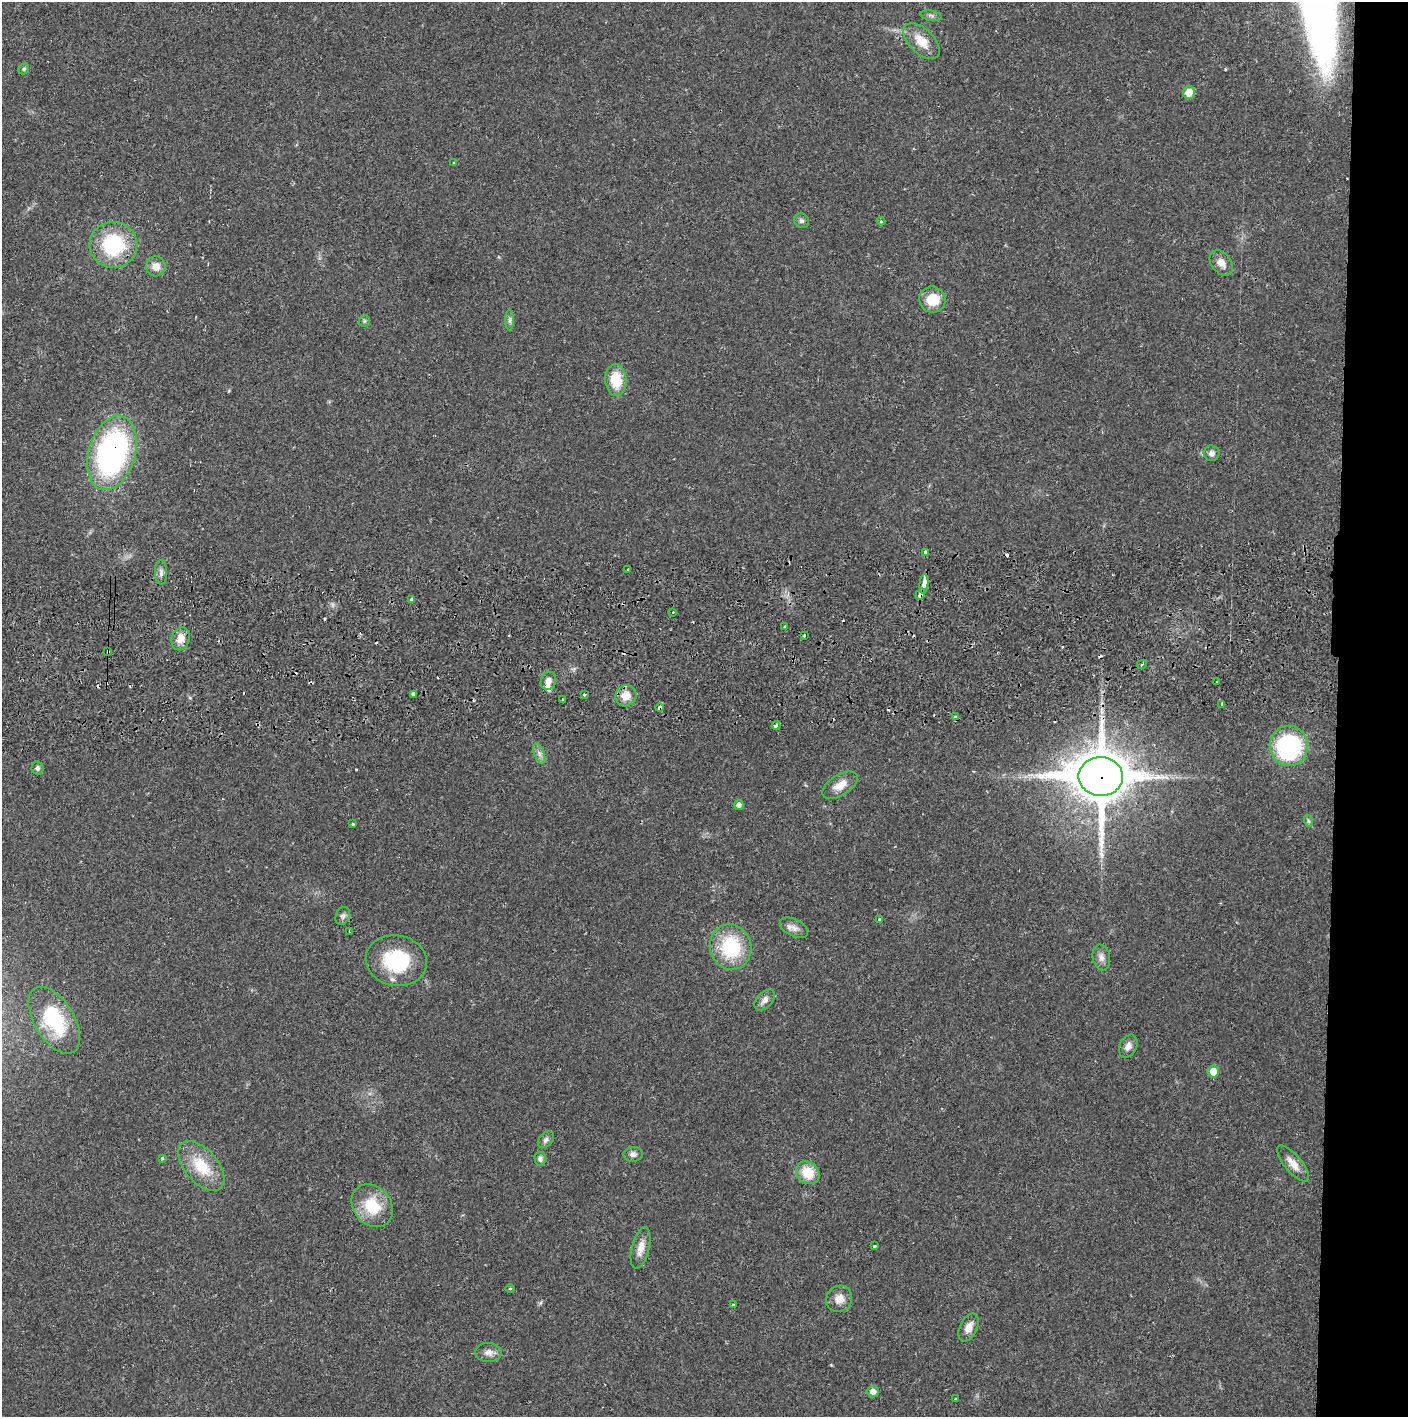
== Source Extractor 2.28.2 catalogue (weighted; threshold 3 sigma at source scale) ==
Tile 6 of 3 x 3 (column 3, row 2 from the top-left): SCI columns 2816-4221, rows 1472-2886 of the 4228 x 4361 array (HDU 1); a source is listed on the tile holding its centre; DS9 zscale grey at full resolution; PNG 1410 x 1419 px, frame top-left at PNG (2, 2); each listed source drawn as its Kron ellipse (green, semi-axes under 4 px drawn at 4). Shown black and unused: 5% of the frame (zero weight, under 2 of 3 exposures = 3% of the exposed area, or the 3 px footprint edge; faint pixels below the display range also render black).
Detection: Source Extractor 2.28.2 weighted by HDU 2 'WHT'; one run over the whole footprint, this tile lists its part. Background 0.0212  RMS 0.0035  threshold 0.0156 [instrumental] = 3 sigma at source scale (4.5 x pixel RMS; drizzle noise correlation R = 1.50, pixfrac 1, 0.05/0.05 arcsec/px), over >= 5 px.
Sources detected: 89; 14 cosmic-ray / hot-pixel residue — neither listed nor drawn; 1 inside a brighter listed object's ellipse — not listed separately; the other 74 listed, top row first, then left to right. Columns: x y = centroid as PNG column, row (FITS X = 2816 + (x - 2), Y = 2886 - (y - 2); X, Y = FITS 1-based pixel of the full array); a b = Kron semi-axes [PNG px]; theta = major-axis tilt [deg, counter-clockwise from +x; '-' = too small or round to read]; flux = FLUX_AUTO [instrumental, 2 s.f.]
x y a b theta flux
931 16 11 5 -12 0.93
921 41 22 12 -44 6.3
24 69 6 5 - 0.54
1189 92 6 6 - 4.4
454 163 3 3 - 0.45
801 221 8 7 - 0.98
881 221 4 4 - 0.44
113 245 24 23 - 26
1221 263 14 9 -51 2.9
156 266 10 10 - 2.9
932 300 13 13 - 8
510 320 10 4 90 0.89
364 321 6 5 - 0.57
616 380 16 10 -86 9.6
112 453 38 23 73 91
1212 453 8 7 - 1.4
925 552 4 3 - 11
628 570 3 3 - 0.69
161 572 12 6 -90 1.4
924 584 10 3 84 10
920 594 6 4 58 2.6
412 600 4 3 - 0.64
673 612 3 2 - 0.3
785 627 3 2 - 0.78
804 636 3 2 - 1.6
180 639 12 9 71 4
108 651 3 3 - 0.95
1142 664 5 3 - 0.69
548 681 9 7 69 2.1
1217 682 3 3 - 0.81
413 694 4 3 - 2.5
585 694 3 3 - 0.59
626 696 11 10 - 4.8
563 699 4 3 - 0.37
1222 704 4 3 - 1.7
660 708 4 4 - 1.1
955 717 3 3 - 1.9
776 725 4 3 - 2.5
1289 746 20 19 - 44
539 754 10 5 -69 1.3
37 768 6 6 - 0.95
1101 776 22 19 -2 1800
840 785 20 10 32 4.3
739 805 5 4 - 1.4
1309 821 6 4 -70 0.49
353 824 4 3 - 2.4
343 916 9 7 68 1.1
880 920 4 3 - 1.8
794 928 15 8 -27 2.3
349 931 4 2 - 0.31
731 947 23 20 -75 22
1101 957 13 8 -79 2
396 961 31 25 -10 23
765 1000 12 7 47 1.9
54 1020 37 20 -59 22
1128 1046 12 8 64 1.9
1213 1071 6 5 - 4.4
546 1140 9 6 47 1.2
633 1154 9 7 1 1.5
162 1158 4 4 - 0.38
540 1159 7 5 -88 1.1
1293 1164 22 8 -50 3.7
201 1166 30 16 -50 12
808 1173 12 10 -40 8
372 1206 23 18 -50 12
874 1246 3 2 - 0.5
641 1248 21 8 76 3.5
510 1289 5 3 - 0.37
839 1299 14 12 47 3.3
733 1305 3 2 - 1
969 1327 15 8 63 3
488 1352 13 9 -2 2.2
873 1392 6 6 - 2.3
956 1399 3 2 - 0.28
Overlapping masked pixels (flux is a lower limit): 7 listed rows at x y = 112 453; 924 584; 920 594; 108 651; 660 708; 776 725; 1101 776
Isophote crosses this tile's border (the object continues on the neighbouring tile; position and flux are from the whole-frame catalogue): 1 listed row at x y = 54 1020